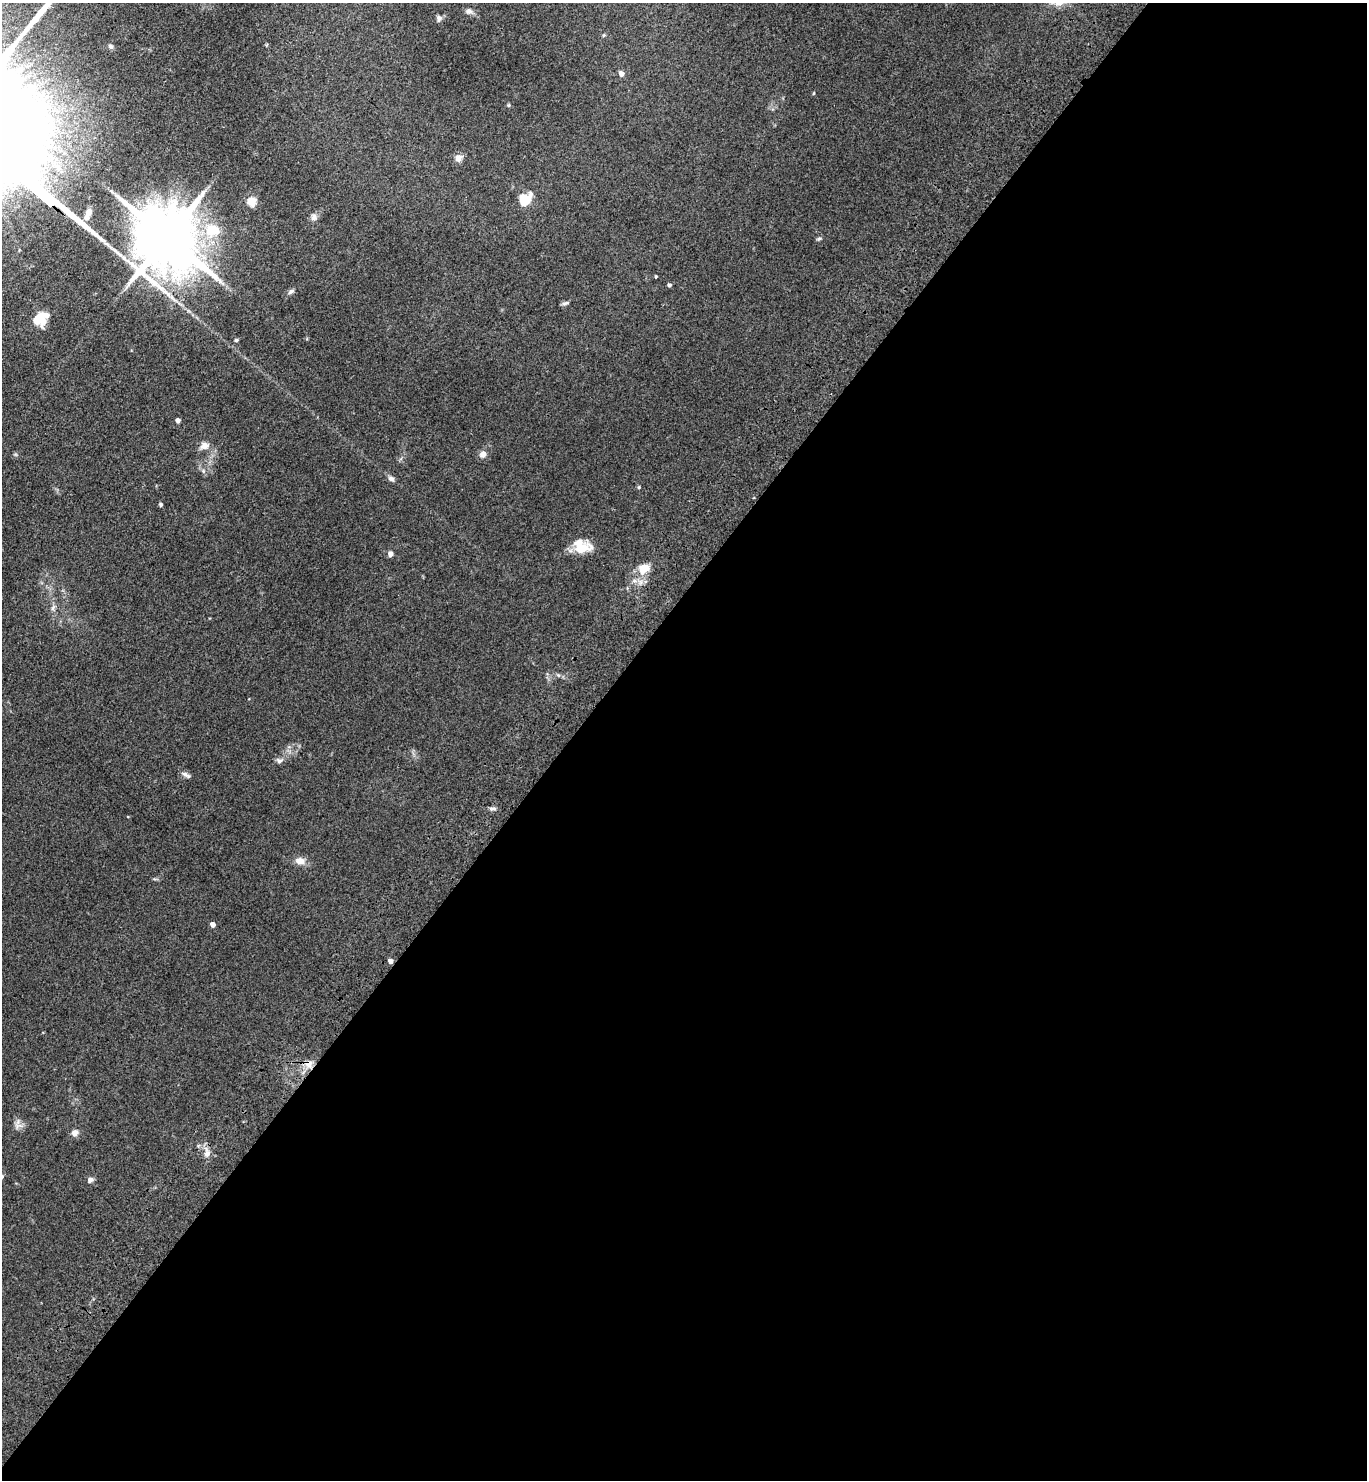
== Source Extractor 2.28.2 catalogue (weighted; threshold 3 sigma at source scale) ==
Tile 12 of 4 x 4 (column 4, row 3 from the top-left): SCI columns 4486-5850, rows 1562-3039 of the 6103 x 6077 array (HDU 1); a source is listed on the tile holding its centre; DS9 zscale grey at full resolution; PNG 1369 x 1482 px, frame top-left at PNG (2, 3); no overlay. Shown black and unused: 58% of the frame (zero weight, under 3 of 4 exposures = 6% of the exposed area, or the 3 px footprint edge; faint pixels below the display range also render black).
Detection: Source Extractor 2.28.2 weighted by HDU 2 'WHT'; one run over the whole footprint, this tile lists its part. Background 0.0907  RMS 0.0088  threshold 0.0396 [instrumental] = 3 sigma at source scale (4.5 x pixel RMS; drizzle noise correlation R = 1.50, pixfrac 1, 0.05/0.05 arcsec/px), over >= 5 px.
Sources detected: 47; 4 inside a brighter listed object's ellipse — not listed separately; the other 43 listed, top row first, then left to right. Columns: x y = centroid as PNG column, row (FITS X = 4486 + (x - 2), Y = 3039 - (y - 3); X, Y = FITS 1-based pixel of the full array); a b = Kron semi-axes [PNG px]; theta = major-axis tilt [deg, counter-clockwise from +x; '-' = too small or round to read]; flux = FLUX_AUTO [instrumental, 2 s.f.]
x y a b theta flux
469 11 9 7 -16 2.9
439 18 9 6 82 2.3
604 35 5 3 - 0.96
111 46 7 6 - 2.1
621 74 5 5 - 5.7
814 93 5 3 - 0.73
508 105 5 4 - 0.97
458 158 10 9 - 5.5
46 199 17 3 -40 4400
525 199 13 11 32 20
251 201 5 5 - 44
89 212 10 7 62 5.6
314 217 9 8 - 3.4
213 230 22 19 -1 30
167 238 19 16 -50 8800
819 239 7 4 9 1.4
656 276 3 3 - 1
669 285 4 3 - 2.1
291 291 9 5 33 2.3
565 303 10 5 19 2
42 321 15 10 87 10
236 340 5 4 - 1.5
178 420 4 4 - 4.4
205 446 12 9 22 5.7
483 454 7 6 - 5.7
391 479 8 6 -23 2.9
639 487 4 4 - 0.97
161 504 5 4 - 1.5
582 549 24 12 15 16
390 554 5 5 - 5
644 568 10 8 41 16
53 608 9 5 64 2.5
279 761 9 6 -29 2.7
186 775 13 5 -28 3
492 809 9 4 4 2.2
300 861 11 8 -7 7.3
212 924 4 4 - 5.7
390 961 4 4 - 5.4
308 1064 12 10 -40 6.8
18 1126 14 6 2 4
74 1133 8 7 - 4.8
207 1154 10 8 59 4.8
90 1180 7 6 - 3.2
Overlapping masked pixels (flux is a lower limit): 3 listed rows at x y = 46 199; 390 961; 308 1064